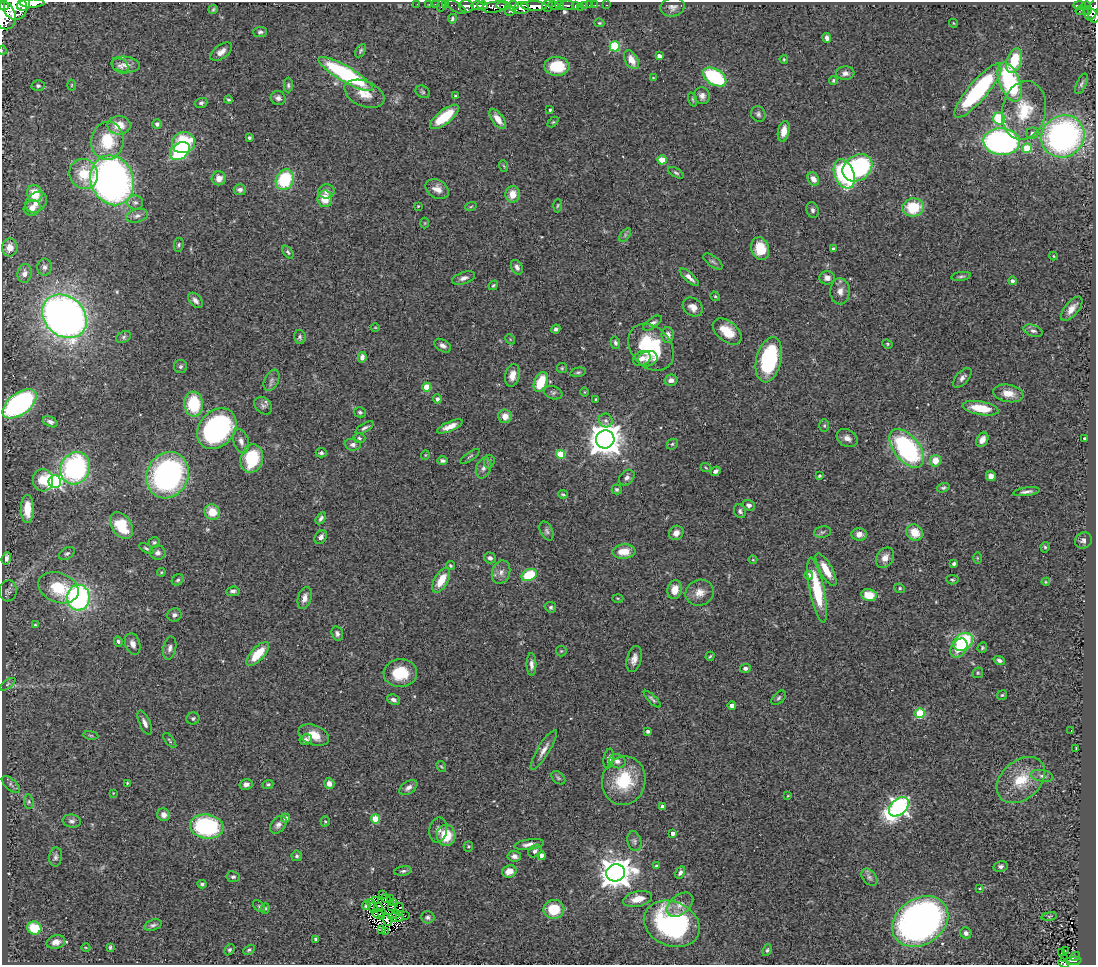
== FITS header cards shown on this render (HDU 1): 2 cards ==
NAXIS1  =                 1094
NAXIS2  =                  963

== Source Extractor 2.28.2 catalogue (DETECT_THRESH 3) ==
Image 1094 x 963 px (HDU 1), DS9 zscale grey, 1 PNG px = 1 image px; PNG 1098 x 967 px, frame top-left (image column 1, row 963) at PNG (2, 2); each listed source drawn as its Kron ellipse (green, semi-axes under 4 px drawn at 4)
Background 1.35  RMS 0.062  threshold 0.187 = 3 sigma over >= 5 px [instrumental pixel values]
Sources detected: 388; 2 with non-positive FLUX_AUTO (blend fragments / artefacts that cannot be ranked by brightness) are neither listed nor drawn; the other 386 listed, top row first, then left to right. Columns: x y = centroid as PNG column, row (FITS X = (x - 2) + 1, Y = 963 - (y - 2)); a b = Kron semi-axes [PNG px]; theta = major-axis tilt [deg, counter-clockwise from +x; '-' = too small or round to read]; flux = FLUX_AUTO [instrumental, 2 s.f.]
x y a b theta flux
32 3 12 4 1 3100
417 4 2 2 - 9.9
429 4 2 2 - 21
446 4 2 2 - 26
23 5 7 5 32 2300
436 5 4 3 - 80
442 5 6 2 71 38
559 5 4 4 - 850
567 5 7 4 4 340
585 5 3 3 - 68
589 5 2 2 - 11
595 5 2 2 - 15
607 5 3 2 - 27
1080 5 6 3 -1 180
4 6 5 4 - 790
466 6 7 6 - 2300
477 6 6 4 0 1900
483 6 5 3 - 950
503 6 7 4 1 930
513 6 5 4 - 830
534 6 13 4 -2 3500
547 6 6 5 - 1000
554 6 5 4 - 1200
576 6 3 3 - 310
1086 6 5 4 - 360
15 7 13 11 -76 6300
457 7 11 4 -31 210
494 7 13 5 8 1100
580 7 2 2 - 18
673 7 12 9 13 22
521 8 7 6 - 2400
213 9 5 3 - 6.1
1093 9 12 4 72 530
1080 10 5 2 - 30
1087 10 4 3 - 180
510 11 5 3 - 370
4 15 15 11 -67 6100
1091 15 9 6 -38 660
452 19 5 4 - 7.3
599 23 5 4 - 5.1
953 23 4 3 - 3.2
260 32 7 5 4 10
827 38 5 4 - 16
615 46 5 5 - 290
2 50 4 2 - 16
361 51 7 4 60 7.9
221 52 12 6 37 26
659 56 4 3 - 23
784 59 4 3 - 4.4
631 60 10 6 -60 50
1014 61 13 7 71 160
126 65 14 8 -5 31
120 66 9 6 -41 15
557 66 12 9 0 130
845 73 9 7 3 21
346 74 31 7 -30 580
715 77 13 7 -32 440
653 78 3 3 - 3
833 80 4 3 - 5.6
1010 82 20 10 -68 470
1082 84 11 5 65 10
72 85 5 3 - 4.4
288 85 7 4 -89 7.9
38 86 6 5 - 13
978 91 34 9 49 560
423 92 7 5 -34 7.8
364 94 21 12 -22 64
455 96 4 3 - 6
702 96 8 7 - 19
278 98 7 7 - 16
692 99 7 3 -71 5.2
229 100 4 3 - 6.5
201 103 6 5 - 9.3
550 110 3 3 - 6.4
1024 110 29 22 79 180
758 114 8 7 - 11
444 117 17 7 38 140
498 119 12 5 -54 44
999 119 6 5 - 370
553 122 6 4 44 5.6
157 124 5 5 - 12
119 125 11 9 0 76
784 131 10 5 78 47
1032 133 6 5 - 14
1063 136 22 20 35 1400
249 138 3 3 - 7.7
107 141 19 16 82 180
1002 141 18 13 -2 1100
183 143 11 10 - 220
1027 148 5 4 - 140
180 151 11 7 36 400
662 160 4 4 - 120
504 166 6 3 -70 4.2
857 168 16 12 33 600
676 173 9 4 -30 8.5
84 174 15 14 - 120
844 174 15 9 -68 530
219 178 7 7 - 33
813 179 7 5 -57 32
112 180 25 21 -68 2000
285 180 10 8 62 250
437 189 12 9 -30 35
240 190 6 5 - 13
326 191 8 7 - 21
35 194 8 7 - 87
512 194 8 7 - 55
325 199 8 7 - 82
36 202 12 9 42 36
135 202 8 7 - 14
558 205 7 3 88 5
418 206 3 3 - 4.3
471 206 6 3 21 5
913 207 11 9 6 160
32 208 8 7 - 30
812 210 8 6 -68 11
137 216 11 6 14 19
425 223 5 3 - 3.6
625 235 8 4 54 8.1
179 245 7 5 80 8.7
10 247 9 8 - 40
760 249 11 9 -75 120
833 249 4 4 - 6.4
288 252 7 4 -52 7.7
1054 256 4 3 - 3.3
713 261 11 5 -37 11
44 267 8 7 - 16
517 267 8 5 -61 15
25 274 9 7 81 27
961 276 10 4 8 8.5
689 277 12 4 -42 22
464 278 12 6 19 19
827 278 7 6 - 18
1012 281 4 4 - 12
493 285 5 3 - 5.8
840 291 13 10 88 34
715 296 5 4 - 5.3
195 300 9 5 -48 19
693 307 11 8 -38 31
1072 309 15 7 50 35
64 316 24 19 -42 3100
652 323 11 5 35 17
375 327 4 3 - 3.2
556 329 5 4 - 10
727 331 17 10 -38 92
1033 331 10 5 -19 13
668 335 8 6 90 29
124 337 8 5 29 9.3
300 337 7 5 -79 10
510 339 5 4 - 5.1
615 343 6 4 -75 11
887 344 5 4 - 5.3
443 346 9 5 -30 18
651 347 26 20 -48 320
362 357 5 4 - 16
642 358 9 7 26 25
648 359 10 7 15 24
769 360 23 12 77 390
180 367 7 6 - 8.9
562 368 5 5 - 5.4
578 372 8 4 13 8.1
512 375 11 7 78 41
962 378 12 6 49 17
271 380 11 7 65 15
671 380 6 5 - 20
541 382 10 6 66 130
427 387 4 4 - 110
584 392 4 3 - 3.1
553 393 9 6 -17 12
1008 393 15 8 -10 50
437 399 4 4 - 16
596 399 4 2 - 3.7
20 404 20 10 36 1100
194 404 12 9 -85 190
263 406 10 7 -45 15
981 408 18 6 -10 110
360 412 6 5 - 7.4
505 416 7 7 - 37
606 420 7 7 - 14
50 422 8 5 -25 14
450 426 14 5 23 36
824 426 6 5 - 6.2
365 428 10 4 29 10
217 429 22 17 50 840
359 438 6 4 -17 7.7
847 438 11 8 -31 27
605 439 9 9 - 7400
1085 439 4 3 - 9.6
982 440 8 5 60 27
241 441 12 7 -75 28
672 444 6 5 - 7.3
353 445 8 6 -7 14
907 448 23 12 -51 690
321 453 5 4 - 9.8
560 454 4 4 - 170
425 455 5 4 - 4.5
470 456 11 3 35 6.2
252 458 14 11 75 230
442 461 5 4 - 11
489 461 7 5 86 8.5
935 461 6 5 - 59
75 468 16 14 62 730
483 468 11 7 70 20
706 468 5 3 - 4
716 471 5 4 - 11
168 475 24 20 64 1000
819 476 4 3 - 6.4
991 476 5 5 - 21
627 478 9 6 47 15
43 480 11 10 - 98
55 482 6 6 - 710
943 488 6 4 17 8
617 489 5 5 - 8.6
1026 492 13 4 8 16
563 494 5 3 - 5.7
749 505 6 5 - 14
27 509 14 6 -89 85
740 511 7 6 - 11
212 512 8 7 - 77
321 518 7 4 57 13
121 525 14 10 -56 160
547 531 10 6 -64 13
822 532 8 6 9 9.7
915 532 9 7 -45 73
676 533 8 7 - 29
859 534 8 6 -4 27
321 537 7 5 58 17
1083 540 9 7 37 16
154 542 5 5 - 7.6
1045 547 5 4 - 7.3
146 548 8 4 -29 8.1
624 552 11 7 5 63
67 553 9 5 30 10
158 553 8 7 - 15
6 558 6 4 73 17
490 558 6 5 - 16
885 558 11 8 55 33
977 558 6 4 -90 4.3
753 560 4 3 - 3.2
954 564 4 3 - 10
451 566 5 4 - 5.8
826 570 18 6 -61 71
161 572 4 3 - 4.3
501 572 12 9 70 27
529 575 8 5 25 170
809 575 4 4 - 22
178 580 6 5 - 8.2
441 580 14 6 60 81
952 580 6 4 -5 6.9
1046 582 4 4 - 4.2
58 588 21 14 -21 160
900 588 5 4 - 6.7
675 590 9 7 79 50
817 590 33 7 -79 210
8 591 10 9 - 13
233 591 7 4 6 12
700 593 14 13 - 44
869 595 7 6 - 61
78 598 13 11 85 890
305 598 11 6 73 28
618 598 5 3 - 4.1
551 607 5 5 - 8.3
174 615 7 6 - 14
35 625 4 3 - 4.1
337 633 7 5 -75 12
118 641 5 4 - 7.9
963 642 10 8 36 320
133 644 11 7 -71 27
170 648 12 6 79 17
959 648 10 7 55 56
982 648 5 4 - 6.2
561 651 5 5 - 5.5
258 654 15 6 47 120
710 656 5 3 - 5.2
634 659 13 7 76 29
999 660 6 4 -19 12
531 664 11 5 -89 18
745 668 5 4 - 12
400 673 17 14 3 140
978 673 6 5 - 6.4
8 684 9 4 36 7.9
1002 695 5 4 - 5.3
779 698 9 5 45 9.7
652 699 11 3 -45 9.8
393 700 7 5 -22 15
732 706 4 4 - 37
919 713 5 4 - 250
193 718 6 6 - 8.9
145 723 13 5 -67 19
1071 730 3 2 - 4.6
648 731 4 3 - 13
91 735 7 3 -9 5.7
314 735 16 10 -22 61
306 740 6 5 - 16
170 741 9 3 -51 5.5
1076 748 3 2 - 3.1
544 750 23 6 58 32
609 759 10 5 81 15
617 761 8 7 - 21
441 766 6 3 -56 4.5
1042 776 11 6 -11 16
558 778 8 5 -40 8.2
1021 780 27 19 41 140
624 781 24 21 76 200
127 783 3 3 - 4.3
329 783 6 5 - 24
11 784 11 5 -42 11
246 784 6 5 - 17
268 784 5 4 - 6.4
408 787 10 6 35 19
113 793 2 2 - 3
788 796 4 2 - 2.9
29 802 7 5 -85 7.8
662 807 4 4 - 27
899 807 11 7 43 1800
164 815 6 6 - 22
285 818 4 4 - 30
376 819 4 4 - 150
72 821 9 6 -7 14
325 821 5 4 - 5.9
278 825 10 7 50 20
207 826 17 12 -7 480
438 830 12 8 81 23
673 833 4 3 - 18
446 835 10 9 - 120
634 841 10 7 -76 13
529 844 15 5 8 22
468 846 5 4 - 5.9
535 851 7 5 40 12
297 856 5 5 - 8.6
514 856 7 5 -5 17
542 856 4 4 - 39
56 857 9 6 82 13
656 866 3 3 - 6.3
1000 866 7 5 12 12
403 871 8 4 10 9.9
509 871 7 6 - 39
616 873 9 8 - 7500
680 873 6 4 60 11
233 877 7 5 -8 10
869 877 10 6 -51 14
202 884 4 4 - 8.1
980 888 4 3 - 3.8
383 895 2 2 - 2.7
386 898 5 3 - 2.9
391 898 2 2 - 4
638 899 15 7 13 48
376 901 4 2 - 2.8
393 903 3 2 - 1
366 905 5 4 - 8.7
680 905 15 9 39 38
259 906 7 4 -46 5.8
372 906 7 2 -65 5.8
392 906 3 2 - 4
378 907 5 3 - 2.8
265 908 5 4 - 5.7
400 908 4 2 - 6
554 909 10 9 - 120
382 912 3 2 - 3.4
378 914 7 2 -27 7.9
395 914 3 2 - 1.7
405 916 2 2 - 4.7
1049 916 8 4 8 6.7
396 917 7 2 -8 7.8
399 917 3 3 - 2.3
428 917 7 6 - 13
387 920 6 3 -71 2.7
920 921 30 23 33 1700
672 924 29 22 -23 730
153 925 9 5 16 11
34 928 7 6 - 130
381 930 3 2 - 5.6
385 932 2 2 - 2.9
966 933 6 5 - 13
316 939 3 3 - 10
56 942 9 6 15 28
110 947 4 3 - 6.8
86 948 4 3 - 3.3
229 950 6 4 56 7.5
249 950 6 4 29 8
767 950 6 4 69 6.6
1065 950 2 2 - 2.3
1061 953 3 2 - 5.2
1075 956 5 3 - 24
1065 959 3 2 - 5.3
1074 961 8 3 3 64
1064 963 5 3 - 43
At the frame edge (FLAGS 8, measured only in part): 7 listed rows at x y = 32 3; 23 5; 4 6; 1093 9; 4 15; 2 50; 1064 963
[2 non-positive-flux detections neither listed nor drawn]